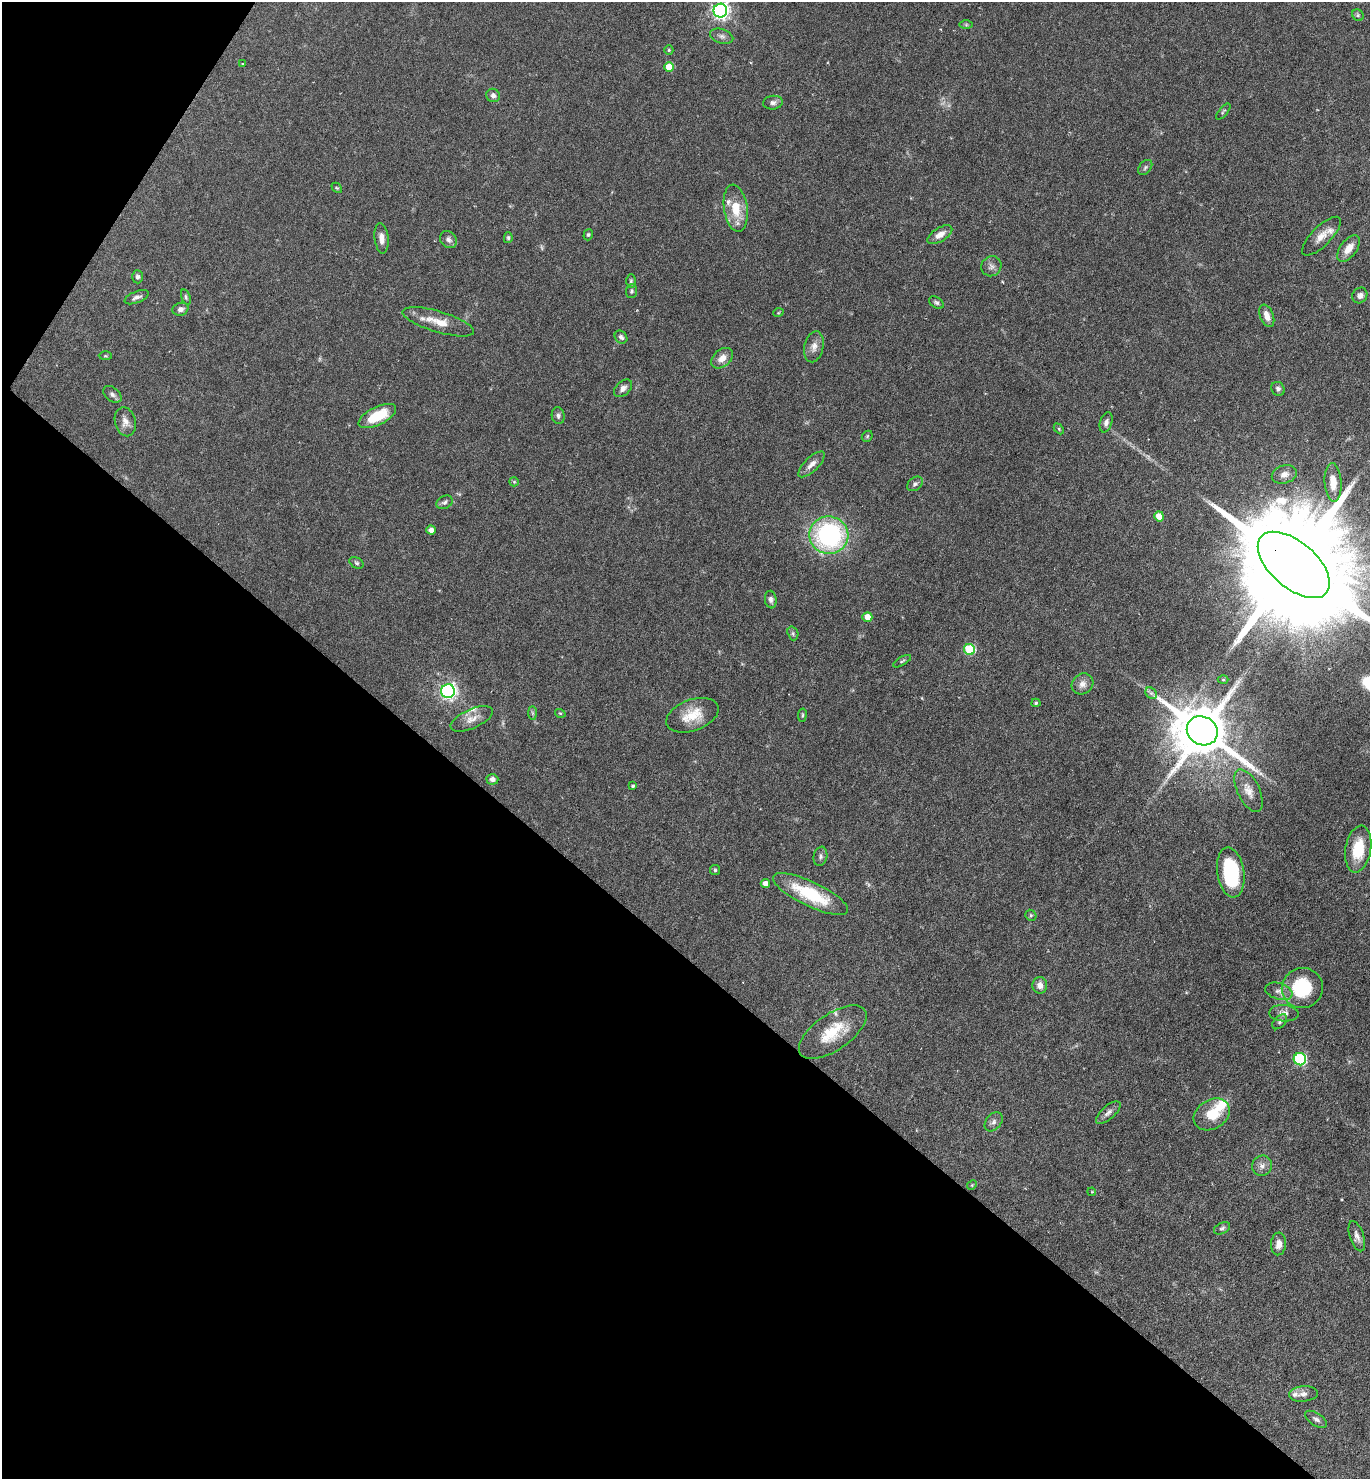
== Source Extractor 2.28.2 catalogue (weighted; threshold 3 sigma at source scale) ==
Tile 9 of 4 x 4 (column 1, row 3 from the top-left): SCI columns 294-1661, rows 1479-2955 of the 5915 x 5909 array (HDU 1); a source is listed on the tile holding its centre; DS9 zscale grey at full resolution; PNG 1372 x 1481 px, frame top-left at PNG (2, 2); each listed source drawn as its Kron ellipse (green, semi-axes under 4 px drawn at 4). Shown black and unused: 38% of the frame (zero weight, under 4 of 7 exposures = <1% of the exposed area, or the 3 px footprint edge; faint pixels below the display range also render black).
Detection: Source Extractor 2.28.2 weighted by HDU 2 'WHT'; one run over the whole footprint, this tile lists its part. Background 0.0575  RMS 0.0029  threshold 0.0117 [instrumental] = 3 sigma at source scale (4.09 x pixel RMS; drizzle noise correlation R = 1.36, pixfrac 0.8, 0.05/0.05 arcsec/px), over >= 5 px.
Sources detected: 106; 2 too faint to see at this stretch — neither listed nor drawn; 4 inside a brighter listed object's ellipse — not listed separately; the other 100 listed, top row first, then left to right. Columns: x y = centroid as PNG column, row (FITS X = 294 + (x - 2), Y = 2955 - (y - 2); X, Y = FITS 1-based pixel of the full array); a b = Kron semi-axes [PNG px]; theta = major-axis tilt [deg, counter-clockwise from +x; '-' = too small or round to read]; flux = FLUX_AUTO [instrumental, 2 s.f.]
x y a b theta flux
720 11 7 7 - 100
1358 15 6 5 - 0.46
966 25 6 4 0 0.37
722 36 12 7 -17 1.1
669 50 5 4 - 0.35
243 64 4 2 - 0.2
669 67 5 5 - 6
493 95 7 6 - 1
773 103 10 7 5 0.93
1223 112 10 3 50 0.41
1145 167 8 5 50 0.55
337 188 6 4 -43 0.36
736 208 24 11 -81 6.5
588 235 6 4 74 0.39
940 235 14 7 32 2.2
1321 236 25 9 45 3.2
381 238 15 7 -84 1.7
508 238 5 4 - 0.39
448 240 9 7 -43 1
1348 248 15 8 53 2.9
991 266 10 9 - 1.2
137 277 6 5 - 0.7
631 281 7 5 89 0.45
631 291 7 5 87 0.58
1360 295 8 7 - 1.2
137 297 13 5 22 1
186 297 8 4 -73 0.45
936 302 8 5 -32 0.6
180 309 8 6 16 1.1
778 313 5 3 - 0.24
1267 316 12 6 -68 1.8
438 322 37 10 -17 5
621 337 7 6 - 0.77
814 347 16 9 78 1.9
105 356 6 3 0 0.27
722 358 12 8 39 2.2
623 388 11 6 43 1.1
1278 389 7 6 - 0.91
112 394 10 7 -37 0.93
377 416 20 9 26 9
558 416 8 6 -78 0.78
125 422 15 10 -76 2
1106 422 10 6 72 1.1
1059 429 6 4 -46 0.33
867 436 6 5 - 0.37
812 464 17 7 45 1.8
1284 474 13 9 17 1.7
514 482 5 4 - 0.31
1333 482 19 8 -86 3.5
915 484 9 6 37 0.75
444 502 8 6 29 0.68
1159 516 5 5 - 3.7
431 530 4 4 - 1.7
829 535 19 18 - 44
357 563 7 5 -31 0.51
1294 565 43 23 -41 13000
771 600 9 6 -81 0.83
867 617 5 5 - 3.4
793 633 7 5 -71 0.51
969 649 5 5 - 16
902 661 10 3 30 0.4
1223 680 5 3 - 0.26
1082 684 11 10 - 1.7
448 691 7 7 - 90
1151 693 6 5 - 0.62
1036 703 4 4 - 0.35
533 713 7 4 -89 0.44
560 713 5 3 - 0.24
692 715 27 15 20 6.2
802 715 7 3 82 0.34
472 719 23 9 24 2.6
1202 731 16 14 -30 1800
492 779 6 5 - 1.1
633 786 4 4 - 0.46
1249 791 23 11 -64 3
1358 849 23 12 80 9
820 856 9 7 79 0.84
715 870 5 5 - 0.36
1231 873 25 13 -81 21
765 884 5 4 - 2.1
810 894 41 12 -26 14
1031 915 6 5 - 0.42
1040 985 8 7 - 1.7
1302 988 20 20 - 15
1279 991 14 8 -17 1.5
1284 1013 15 8 -3 1.6
1280 1022 9 5 46 0.65
833 1032 39 18 34 9.7
1300 1059 6 6 - 29
1108 1113 15 6 41 1.3
1212 1114 19 14 31 6.3
994 1122 10 7 49 1
1262 1166 10 10 - 1.4
972 1185 5 4 - 0.28
1092 1192 4 3 - 0.21
1222 1228 9 5 27 0.57
1357 1236 16 7 -71 1.5
1278 1244 11 7 86 1.9
1303 1394 14 7 5 1.5
1316 1419 12 6 -33 0.97
Overlapping masked pixels (flux is a lower limit): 1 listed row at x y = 1294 565
Isophote crosses this tile's border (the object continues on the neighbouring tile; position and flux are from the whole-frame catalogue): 2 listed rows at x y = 720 11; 1294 565